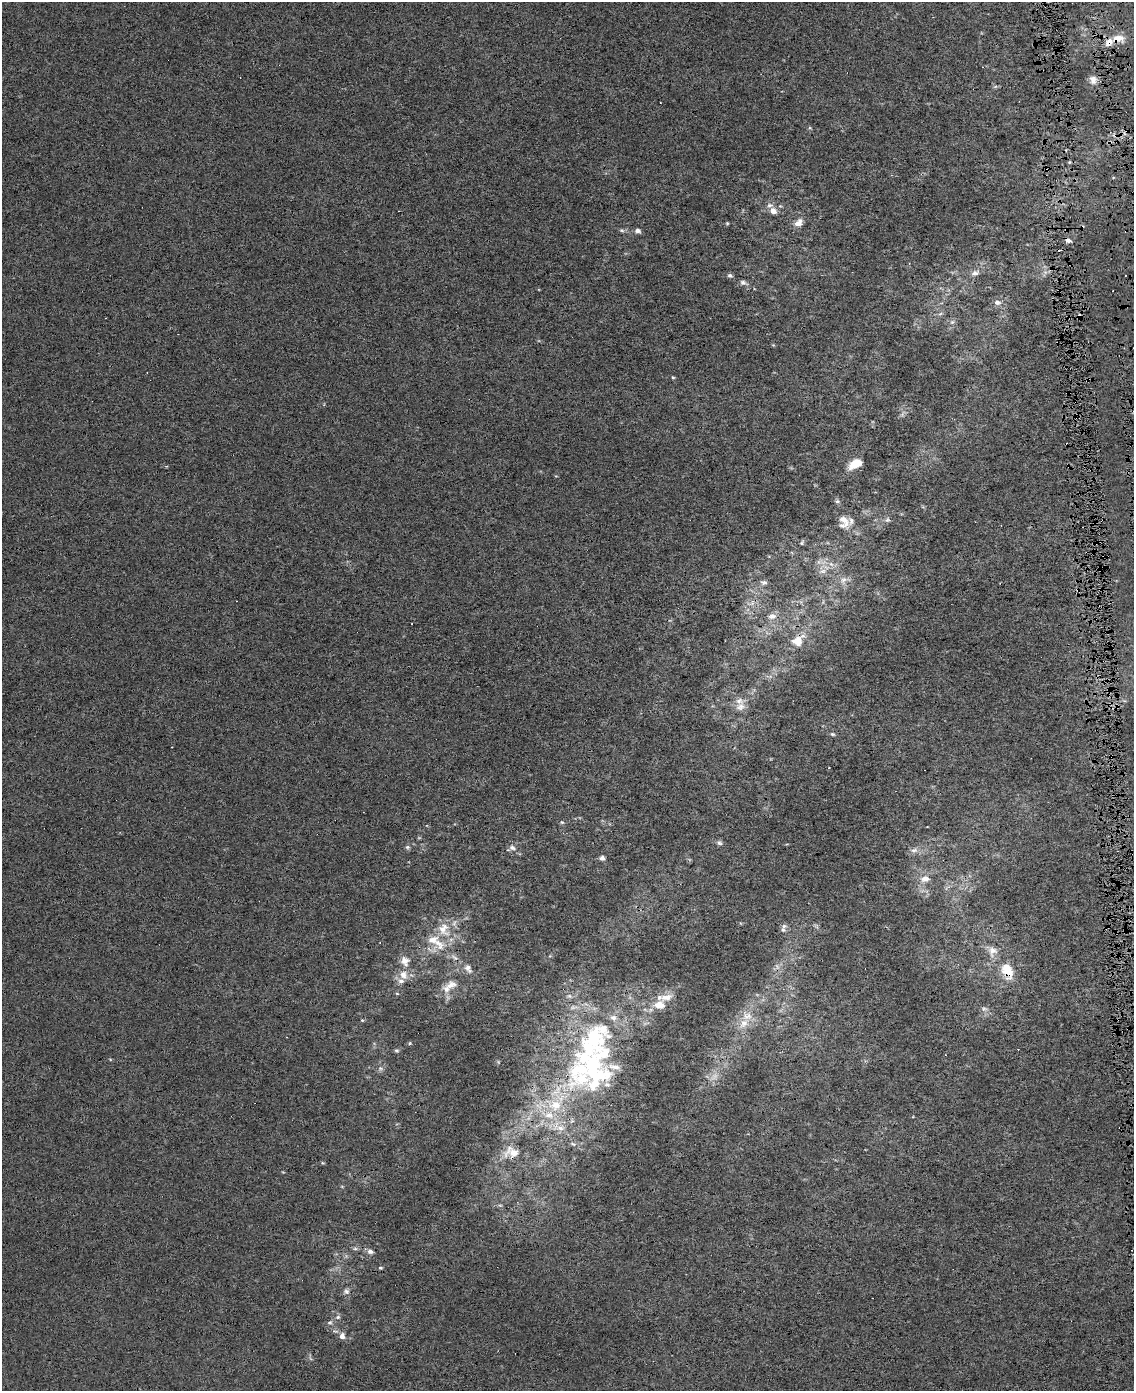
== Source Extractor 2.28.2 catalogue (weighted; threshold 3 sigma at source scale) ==
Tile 6 of 4 x 3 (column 2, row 2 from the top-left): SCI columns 1159-2290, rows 1433-2821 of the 4580 x 4213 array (HDU 1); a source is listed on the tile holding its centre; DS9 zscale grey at full resolution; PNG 1136 x 1393 px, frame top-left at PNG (2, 2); no overlay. Shown black and unused: <1% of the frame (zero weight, under 4 of 8 exposures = <1% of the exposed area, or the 3 px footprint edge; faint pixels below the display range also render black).
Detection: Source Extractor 2.28.2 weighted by HDU 2 'WHT'; one run over the whole footprint, this tile lists its part. Background 6.73e-05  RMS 0.0013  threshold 0.00551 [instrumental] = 3 sigma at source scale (4.09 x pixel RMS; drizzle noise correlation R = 1.36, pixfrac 0.8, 0.0396/0.0396 arcsec/px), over >= 5 px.
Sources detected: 114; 12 too faint to see at this stretch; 4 cosmic-ray / hot-pixel residue — not listed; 23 inside a brighter listed object's ellipse — not listed separately; the other 75 listed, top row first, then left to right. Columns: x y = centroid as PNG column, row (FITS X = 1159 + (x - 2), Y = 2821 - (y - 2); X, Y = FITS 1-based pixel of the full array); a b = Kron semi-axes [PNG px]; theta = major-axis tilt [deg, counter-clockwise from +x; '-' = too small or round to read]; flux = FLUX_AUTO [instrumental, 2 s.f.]
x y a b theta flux
1117 38 15 9 11 1.8
1093 80 12 10 -78 0.94
810 128 6 4 -18 0.15
1115 135 8 3 -45 0.28
773 211 10 8 -36 0.84
727 223 5 4 - 0.14
798 223 12 8 38 1
622 230 7 5 -4 0.26
638 231 7 6 - 0.45
1045 272 7 5 -44 0.37
975 273 13 8 26 0.77
730 275 7 5 -24 0.3
743 283 11 7 -19 0.47
997 302 10 7 -8 0.67
940 314 8 4 30 0.3
1079 316 6 4 88 0.28
952 322 8 6 16 0.41
673 377 5 4 - 0.15
855 464 15 8 27 2.3
923 507 6 4 -18 0.16
844 520 25 11 -59 1.8
887 520 8 7 - 0.4
802 542 8 5 69 0.22
819 562 9 7 -5 0.59
831 564 8 5 -44 0.46
823 571 14 6 12 0.78
844 580 19 11 13 1.2
764 582 10 7 -10 0.43
1078 590 5 3 - 0.18
751 603 16 7 20 0.85
772 616 12 8 2 0.83
797 641 14 11 41 2.1
769 676 12 4 -8 0.39
740 707 15 12 11 1.2
832 734 7 5 -11 0.25
562 822 7 5 -21 0.21
719 843 9 6 -31 0.37
407 847 7 5 -14 0.27
512 848 13 9 14 0.64
914 850 12 8 16 0.68
602 858 7 6 - 0.42
925 879 14 10 12 1.2
784 926 8 6 -14 0.39
816 926 9 5 -45 0.29
433 940 39 18 87 4
454 957 14 7 -28 0.7
405 961 16 13 -74 1.4
468 968 15 9 -56 0.94
1007 971 27 16 -70 3.5
403 975 13 11 -63 1.4
451 985 16 11 18 1.4
397 993 6 4 -3 0.14
665 997 25 9 9 1.8
659 1005 13 8 -3 1.8
984 1009 12 7 -14 0.58
362 1020 5 4 - 0.14
744 1023 22 12 44 2.3
410 1043 5 4 - 0.16
590 1044 120 46 59 35
396 1050 6 5 - 0.22
110 1059 5 3 - 0.13
380 1068 8 7 - 0.4
573 1144 9 5 -15 0.36
514 1153 27 14 -9 2.2
322 1162 5 3 - 0.14
342 1186 6 4 -1 0.13
500 1205 7 5 -19 0.25
355 1249 8 5 -7 0.27
370 1251 9 7 -23 0.5
380 1268 5 4 - 0.16
346 1291 9 8 - 0.49
338 1317 8 6 32 0.38
330 1322 8 6 36 0.37
335 1331 10 5 -13 0.39
342 1336 8 8 - 0.6
Overlapping masked pixels (flux is a lower limit): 7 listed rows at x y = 1117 38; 1115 135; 1079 316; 1078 590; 797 641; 1007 971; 590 1044